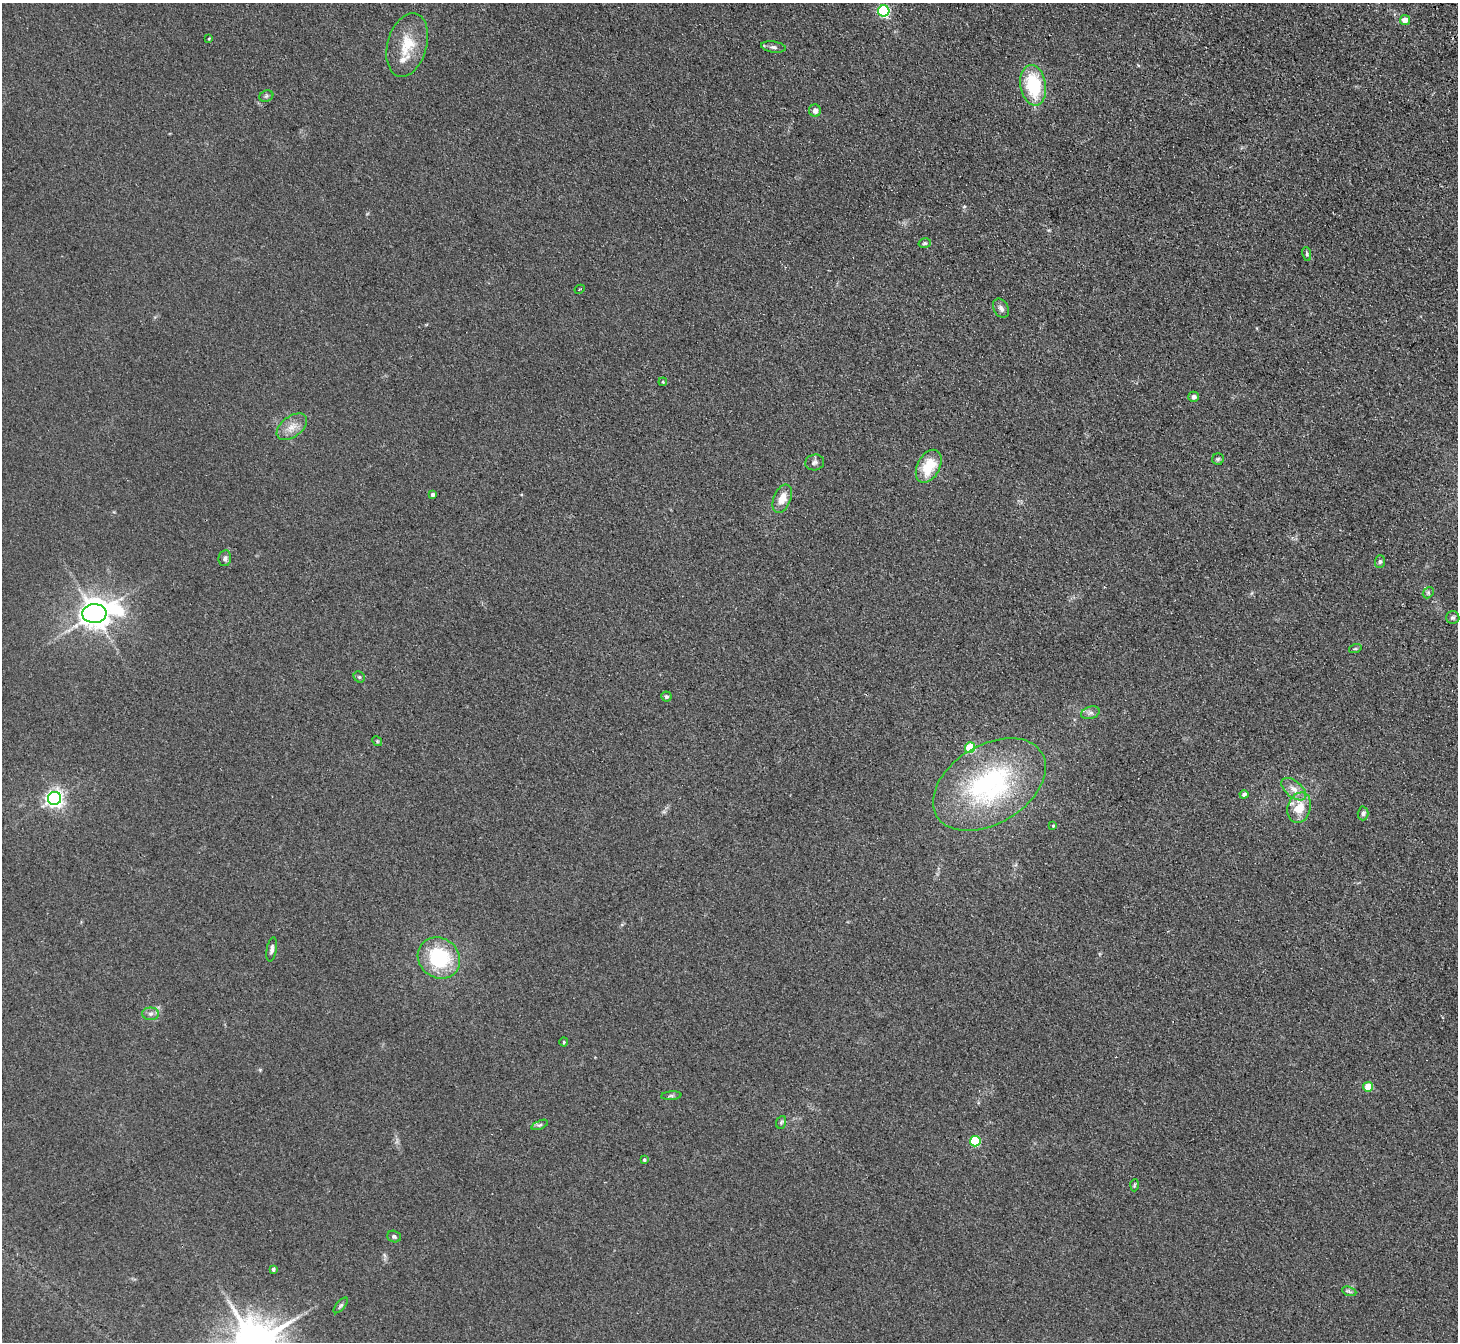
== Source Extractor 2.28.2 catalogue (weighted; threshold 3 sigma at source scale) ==
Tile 10 of 4 x 4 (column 2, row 3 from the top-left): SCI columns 1508-2963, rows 1534-2873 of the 5926 x 5882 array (HDU 1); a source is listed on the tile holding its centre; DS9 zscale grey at full resolution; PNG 1460 x 1344 px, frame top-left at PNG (2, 3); each listed source drawn as its Kron ellipse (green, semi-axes under 4 px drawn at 4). Shown black and unused: <1% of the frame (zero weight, under 2 of 3 exposures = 3% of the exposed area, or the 3 px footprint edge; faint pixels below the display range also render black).
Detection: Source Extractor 2.28.2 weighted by HDU 2 'WHT'; one run over the whole footprint, this tile lists its part. Background 0.106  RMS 0.012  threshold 0.0521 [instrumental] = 3 sigma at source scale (4.5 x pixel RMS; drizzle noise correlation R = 1.50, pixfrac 1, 0.05/0.05 arcsec/px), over >= 5 px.
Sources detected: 55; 1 cosmic-ray / hot-pixel residue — neither listed nor drawn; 1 inside a brighter listed object's ellipse — not listed separately; the other 53 listed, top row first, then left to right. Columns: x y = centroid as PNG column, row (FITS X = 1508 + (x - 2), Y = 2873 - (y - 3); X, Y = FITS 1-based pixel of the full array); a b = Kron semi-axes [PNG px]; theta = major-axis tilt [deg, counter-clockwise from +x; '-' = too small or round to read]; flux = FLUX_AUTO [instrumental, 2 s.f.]
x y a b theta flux
884 11 6 5 - 140
1405 20 5 5 - 11
209 38 3 2 - 1.1
407 45 32 19 74 34
773 47 12 5 -8 3.6
1033 85 20 12 -81 68
266 96 7 5 22 2.1
815 111 6 6 - 6.2
925 243 6 4 14 1.8
1307 254 7 4 -77 1.9
580 289 5 2 - 1
1001 308 10 7 -61 4.5
663 382 4 3 - 1.1
1194 397 5 5 - 3.6
292 427 17 10 37 12
1218 459 6 5 - 2
815 462 9 8 - 3.7
929 466 17 11 62 37
432 494 3 3 - 2.7
782 499 15 8 68 14
225 558 8 6 81 3.5
1380 562 6 5 - 2
1428 593 6 4 47 1.9
94 613 12 9 2 1900
1453 618 6 6 - 2.4
1355 649 6 4 18 1.4
359 677 6 5 - 1.7
666 696 5 5 - 2.6
1090 713 9 6 17 3.6
377 741 5 4 - 1.4
970 748 5 5 - 59
989 784 61 39 31 190
1294 789 14 8 -40 9.2
1244 794 4 4 - 3.6
54 798 6 6 - 480
1299 808 15 11 73 26
1363 813 7 5 88 2.6
1053 826 3 3 - 1.2
272 949 12 5 80 4
439 958 22 19 -37 76
150 1014 8 6 -1 3.9
564 1042 4 4 - 1.2
1368 1087 5 4 - 27
671 1096 10 4 5 2.1
781 1122 6 5 - 1.9
540 1125 9 4 22 2.5
975 1141 5 5 - 66
644 1160 4 4 - 1.8
1134 1185 6 4 87 1.4
394 1236 7 5 -19 2.6
273 1269 4 4 - 2.3
1349 1291 7 4 -20 2.5
341 1305 9 4 49 2.2